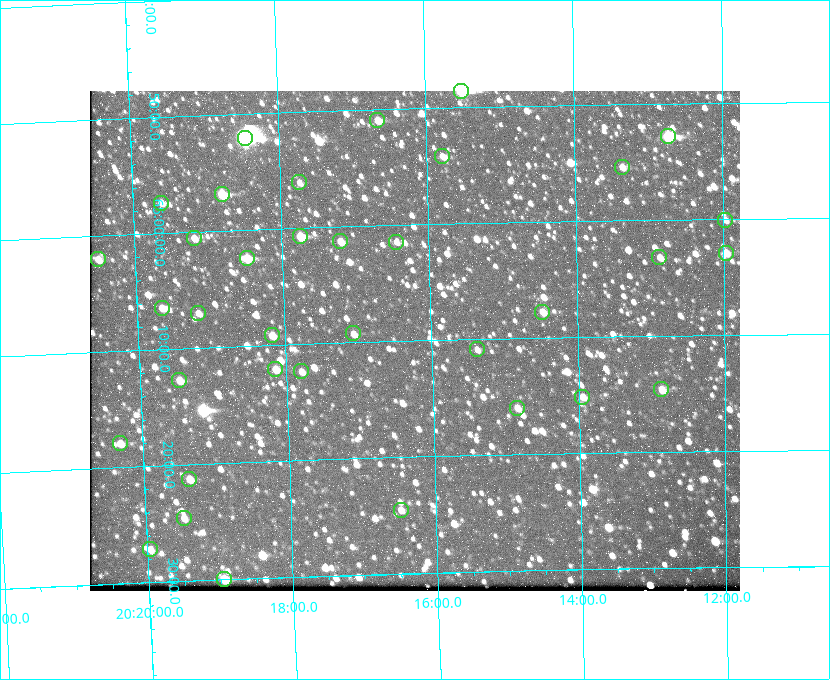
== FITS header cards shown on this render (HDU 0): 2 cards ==
NAXIS1  =                  650 / Width of table row in bytes
NAXIS2  =                  500 / Number of rows in table

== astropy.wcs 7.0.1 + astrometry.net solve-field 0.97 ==
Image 650 x 500 px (HDU 0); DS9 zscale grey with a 90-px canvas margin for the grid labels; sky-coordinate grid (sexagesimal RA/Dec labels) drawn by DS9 from the SOLVED WCS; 36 Tycho-2 reference stars matched to detected sources circled (green)
Header WCS: none
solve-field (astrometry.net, Tycho-2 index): SOLVED blind (the file carries no WCS)
Solved WCS: RA---TAN-SIP/DEC--TAN-SIP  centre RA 20:16:14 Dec +65:10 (304.06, +65.17 deg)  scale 5.17 arcsec/px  FOV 56.0' x 43.1'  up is -178 deg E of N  parity flipped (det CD > 0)
(file carries no celestial WCS; the grid is the blind solution)
Tycho-2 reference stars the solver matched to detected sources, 36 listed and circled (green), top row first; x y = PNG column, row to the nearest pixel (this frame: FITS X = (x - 90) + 1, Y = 500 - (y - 91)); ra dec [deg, ICRS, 3 dp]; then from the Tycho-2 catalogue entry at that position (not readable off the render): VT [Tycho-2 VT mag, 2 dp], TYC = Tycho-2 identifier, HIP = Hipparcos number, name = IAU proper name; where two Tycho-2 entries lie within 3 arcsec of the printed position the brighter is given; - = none
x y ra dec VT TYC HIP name
461 91 303.878 +64.810 8.93 4240-794-1 - -
377 120 304.164 +64.849 10.65 4240-315-1 - -
668 136 303.184 +64.880 9.02 4240-488-1 - -
245 138 304.612 +64.868 7.89 4241-1703-1 100101 -
442 156 303.948 +64.903 11.68 4240-549-1 - -
622 167 303.341 +64.923 11.58 4240-148-1 - -
299 182 304.434 +64.934 11.97 4241-1827-1 - -
222 194 304.698 +64.948 10.27 4241-1684-1 - -
161 203 304.904 +64.956 11.57 4241-1578-1 - -
725 220 302.992 +65.001 11.85 4240-479-1 - -
300 236 304.437 +65.012 10.41 4241-1775-1 - -
194 238 304.798 +65.009 11.15 4241-1628-1 - -
340 241 304.302 +65.021 11.64 4241-1611-1 - -
396 242 304.112 +65.024 12.29 4240-364-1 - -
726 253 302.992 +65.048 11.44 4240-88-1 - -
659 257 303.217 +65.054 11.98 4240-166-1 - -
247 258 304.620 +65.041 10.25 4241-1573-1 - -
98 259 305.126 +65.034 11.39 4241-358-1 - -
162 308 304.916 +65.107 11.17 4241-1518-1 - -
542 312 303.620 +65.129 11.18 4240-34-1 - -
198 313 304.793 +65.117 11.79 4241-1700-1 - -
353 333 304.266 +65.154 11.64 4240-724-1 - -
272 335 304.544 +65.153 12.05 4241-1582-1 - -
477 349 303.846 +65.181 11.99 4240-1077-1 - -
275 369 304.537 +65.201 11.44 4241-1860-1 - -
301 371 304.448 +65.206 12.12 4241-1643-1 - -
179 380 304.866 +65.212 12.00 4241-1293-1 - -
661 389 303.217 +65.244 11.17 4240-236-1 - -
582 397 303.488 +65.252 12.13 4240-1343-1 - -
517 408 303.713 +65.266 11.45 4240-564-1 - -
120 443 305.078 +65.299 11.60 4241-1297-1 - -
189 479 304.845 +65.354 11.82 4241-1491-1 - -
401 510 304.121 +65.408 11.90 4240-305-1 - -
184 518 304.869 +65.410 11.95 4241-1394-1 - -
150 549 304.989 +65.453 12.36 4241-1256-1 - -
224 579 304.739 +65.499 10.16 4241-1715-1 - -